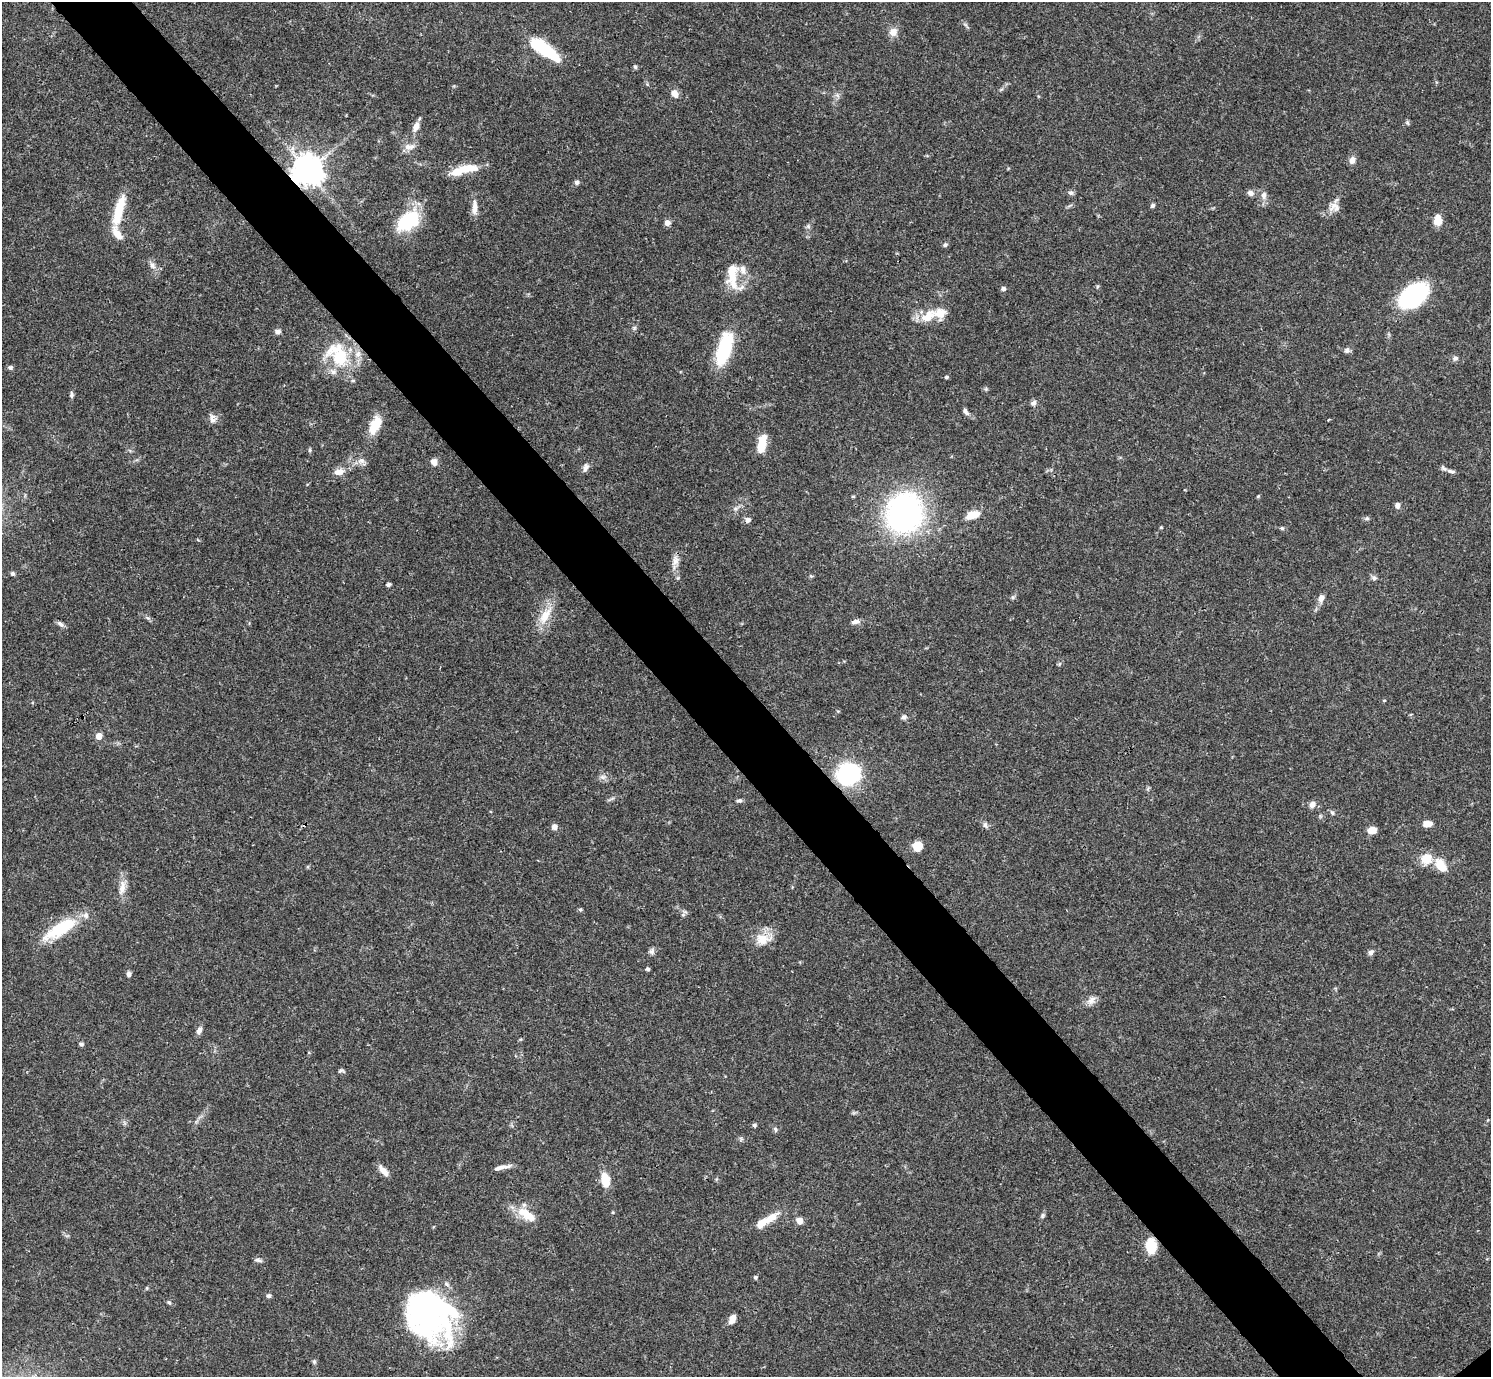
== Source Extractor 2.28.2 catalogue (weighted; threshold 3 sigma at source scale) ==
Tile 11 of 4 x 4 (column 3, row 3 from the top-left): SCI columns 2980-4468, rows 1534-2908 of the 5961 x 5958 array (HDU 1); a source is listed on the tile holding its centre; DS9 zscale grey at full resolution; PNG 1493 x 1379 px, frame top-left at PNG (2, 2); no overlay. Shown black and unused: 6% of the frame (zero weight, under 3 of 4 exposures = <1% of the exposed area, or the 3 px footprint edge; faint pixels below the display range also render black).
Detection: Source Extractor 2.28.2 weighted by HDU 2 'WHT'; one run over the whole footprint, this tile lists its part. Background 0.0408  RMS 0.0026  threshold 0.0118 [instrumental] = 3 sigma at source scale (4.5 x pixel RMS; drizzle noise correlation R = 1.50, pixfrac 1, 0.05/0.05 arcsec/px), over >= 5 px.
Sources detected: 129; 2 inside a brighter object's white glare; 1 cosmic-ray / hot-pixel residue — not listed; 13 inside a brighter listed object's ellipse — not listed separately; the other 113 listed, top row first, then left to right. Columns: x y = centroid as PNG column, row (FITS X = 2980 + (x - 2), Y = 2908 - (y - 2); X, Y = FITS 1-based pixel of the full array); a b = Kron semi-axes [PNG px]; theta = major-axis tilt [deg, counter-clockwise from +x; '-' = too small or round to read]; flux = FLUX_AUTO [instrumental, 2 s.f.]
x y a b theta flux
966 25 12 3 -49 0.48
893 32 10 9 - 2.2
545 50 35 11 -37 15
635 67 6 4 -73 0.48
675 94 9 7 -58 2
837 95 7 5 -45 0.66
1407 123 6 4 -88 0.4
416 127 14 7 61 1.7
409 147 16 8 7 1.7
1352 160 9 7 81 1.4
467 169 29 10 5 6.1
307 171 10 10 - 380
577 182 6 6 - 0.61
1071 193 8 6 0 0.62
1250 193 7 6 - 1.3
1264 195 10 7 79 1.3
1153 205 5 4 - 0.69
1334 206 18 8 47 2.3
474 207 21 6 89 2.2
119 210 39 10 75 8.2
1438 220 12 8 87 3.1
407 221 27 17 39 14
667 223 7 6 - 1.3
945 245 6 5 - 0.58
152 265 12 7 -61 1.2
732 272 37 18 -76 7.2
1003 289 4 4 - 0.88
1413 295 31 19 40 30
928 316 24 12 39 5.4
634 328 6 5 - 0.49
277 332 6 6 - 1
724 349 35 13 74 18
1347 350 8 7 - 0.77
338 355 40 26 -54 15
1455 358 8 6 13 0.79
10 368 7 6 - 0.59
946 377 4 4 - 0.5
986 389 5 5 - 0.35
71 395 8 5 90 0.62
1033 403 9 6 34 0.75
966 412 11 6 -52 0.89
212 420 10 8 -31 1.2
375 425 22 11 66 6
762 441 17 9 77 4.7
310 450 6 4 89 0.37
362 461 9 8 - 1.3
434 462 9 7 -68 1.4
586 467 11 7 67 1.1
1451 471 12 5 -13 0.77
338 472 12 8 8 2
1258 496 5 4 - 0.27
1397 505 7 6 - 0.91
904 513 31 27 72 78
973 515 14 8 16 4
1367 518 7 5 6 0.5
748 520 7 6 - 1.1
1161 527 4 4 - 0.25
1282 528 5 5 - 0.38
675 560 13 8 -88 1.9
13 574 6 5 - 0.55
811 576 5 5 - 0.36
1374 578 7 6 - 0.69
388 584 5 4 - 0.55
1013 597 6 6 - 0.5
1321 598 10 7 62 1.3
545 616 27 11 56 4.9
855 622 11 6 13 1.1
60 624 10 5 -37 0.85
903 717 7 6 - 0.73
99 736 5 4 - 3.8
848 774 14 14 - 36
603 777 8 7 - 0.99
739 801 7 5 9 0.65
1312 804 8 7 - 1.4
1332 813 7 5 -62 0.52
1427 824 9 6 1 2.6
985 825 8 6 -47 0.87
554 827 8 7 - 1
1372 830 8 6 10 2.7
918 846 9 9 - 4.1
1426 858 12 11 - 4.9
1441 866 16 10 -53 4.4
122 888 23 8 81 2.6
580 910 5 5 - 0.41
683 915 7 4 19 0.46
60 929 45 15 32 13
763 939 23 14 0 4.5
651 951 9 6 80 0.76
1371 952 7 6 - 0.78
648 969 5 4 - 0.43
129 974 7 5 83 0.81
1091 1000 13 8 52 1.6
199 1030 9 6 60 1.1
81 1044 6 4 -26 0.54
341 1070 7 5 18 0.51
754 1125 5 5 - 0.47
775 1129 8 5 -72 0.53
502 1167 22 5 12 1.7
383 1171 14 6 -49 2.4
605 1180 14 8 -78 5.2
524 1212 18 14 -21 4.6
613 1212 5 3 - 0.25
1043 1215 7 5 73 0.51
771 1217 21 9 34 3.6
799 1221 7 6 - 2.1
1151 1246 16 11 -84 6.1
258 1260 10 4 -10 0.69
755 1277 5 5 - 0.48
269 1296 5 5 - 0.64
169 1302 6 4 -48 0.47
425 1313 53 39 -47 69
732 1319 10 6 69 2.1
314 1362 6 5 - 0.46
Overlapping masked pixels (flux is a lower limit): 3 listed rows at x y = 307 171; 904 513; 1151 1246
Unlisted compact peaks at least as high as the median listed source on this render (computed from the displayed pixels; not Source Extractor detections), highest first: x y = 678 578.